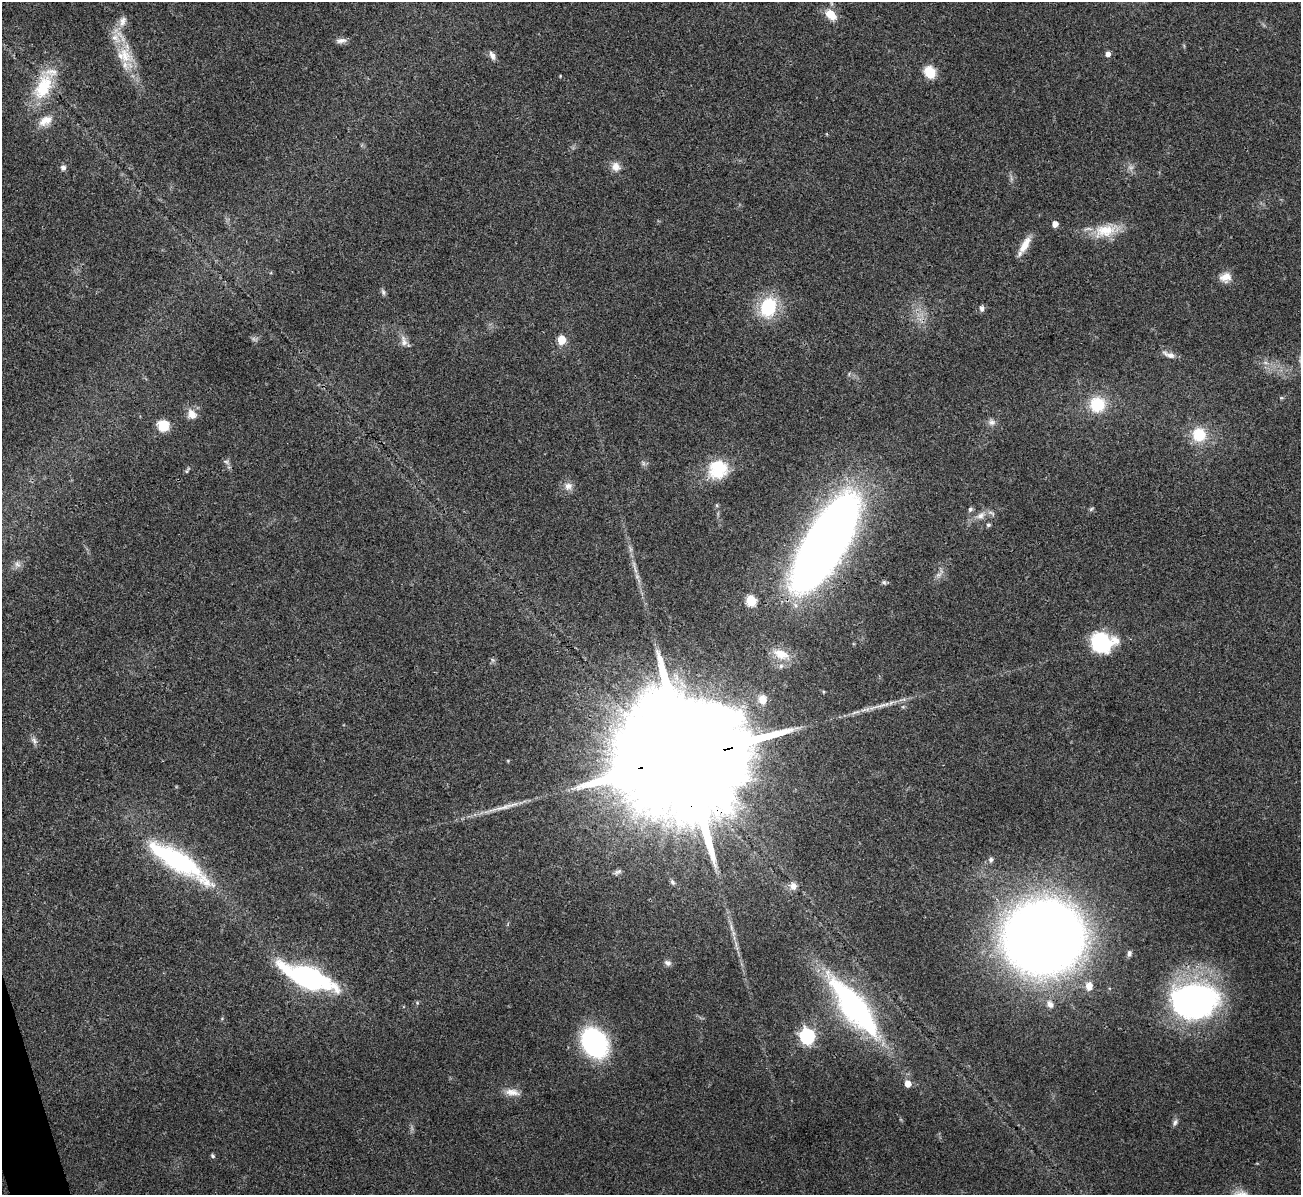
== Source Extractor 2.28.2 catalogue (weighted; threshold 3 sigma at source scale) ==
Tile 7 of 4 x 4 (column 3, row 2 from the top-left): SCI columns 2600-3898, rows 2530-3722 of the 5199 x 5182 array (HDU 1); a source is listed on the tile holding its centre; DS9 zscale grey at full resolution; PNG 1303 x 1197 px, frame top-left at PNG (2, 2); no overlay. Shown black and unused: <1% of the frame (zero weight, under 3 of 4 exposures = <1% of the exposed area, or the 3 px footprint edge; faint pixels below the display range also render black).
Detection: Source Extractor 2.28.2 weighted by HDU 2 'WHT'; one run over the whole footprint, this tile lists its part. Background 0.0812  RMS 0.0058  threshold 0.0263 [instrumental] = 3 sigma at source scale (4.5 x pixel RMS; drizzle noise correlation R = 1.50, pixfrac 1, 0.05/0.05 arcsec/px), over >= 5 px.
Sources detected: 77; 2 too faint to see at this stretch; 2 inside a brighter object's white glare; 1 long thin detection or spike segment (spike, bleed or trail) — not listed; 5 inside a brighter listed object's ellipse — not listed separately; the other 67 listed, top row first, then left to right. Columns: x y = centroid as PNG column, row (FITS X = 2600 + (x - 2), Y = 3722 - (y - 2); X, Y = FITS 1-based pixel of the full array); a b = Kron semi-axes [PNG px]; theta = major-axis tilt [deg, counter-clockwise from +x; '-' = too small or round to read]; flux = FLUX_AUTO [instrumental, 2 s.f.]
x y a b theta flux
831 14 16 10 -45 9.6
122 21 17 10 67 5.6
341 40 15 6 5 2.8
1108 54 5 4 - 3.6
125 55 30 20 -89 19
492 55 12 6 -66 2.7
930 72 12 10 -56 13
560 76 3 3 - 0.54
43 87 34 18 66 29
43 121 17 9 66 5.6
616 167 12 11 - 4.9
63 168 7 7 - 1.9
1055 224 5 4 - 5.3
1106 230 36 16 12 17
1025 245 24 8 60 8.1
1225 277 15 12 15 5.9
383 292 9 5 -80 1.4
768 307 11 8 70 55
982 308 8 6 82 1.9
561 340 5 5 - 19
404 341 17 8 -80 4.1
1169 355 20 7 -24 4.1
1097 404 14 13 - 25
192 414 14 12 -56 6
991 422 10 9 - 2.8
163 425 11 10 - 13
1199 435 16 16 - 18
226 462 9 5 -10 1.4
643 463 7 4 -72 1.2
718 469 26 24 47 24
187 470 11 4 58 1.1
568 486 11 10 - 3.9
717 505 6 4 72 0.73
970 509 6 5 - 1.5
1091 509 8 4 36 0.93
980 515 14 9 33 5
988 525 6 5 - 1.1
825 543 71 25 59 920
17 564 10 8 -62 2.6
939 575 9 6 20 2.2
637 576 8 6 -70 2
884 582 7 6 - 1.2
751 601 6 5 - 40
1102 643 22 17 -1 46
781 654 23 12 -21 10
763 699 10 9 - 6.4
34 741 11 7 -45 2.2
685 758 60 26 12 47000
991 860 7 5 75 1.6
178 861 69 19 -33 95
618 872 11 5 26 1.5
673 882 7 5 -53 1.1
793 886 10 9 - 4.2
1042 937 51 47 22 990
1129 953 8 5 81 1.6
668 963 10 8 -24 2.3
308 978 51 18 -23 110
1089 986 9 8 - 6.3
1195 1000 50 35 2 170
1050 1004 12 9 -54 4
854 1007 58 18 -52 170
807 1036 7 6 - 150
595 1043 24 18 -58 100
908 1084 5 5 - 7.9
512 1092 21 9 -8 5.8
1175 1122 11 6 65 1.8
213 1156 5 4 - 1.1
Overlapping masked pixels (flux is a lower limit): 3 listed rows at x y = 43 87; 825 543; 685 758